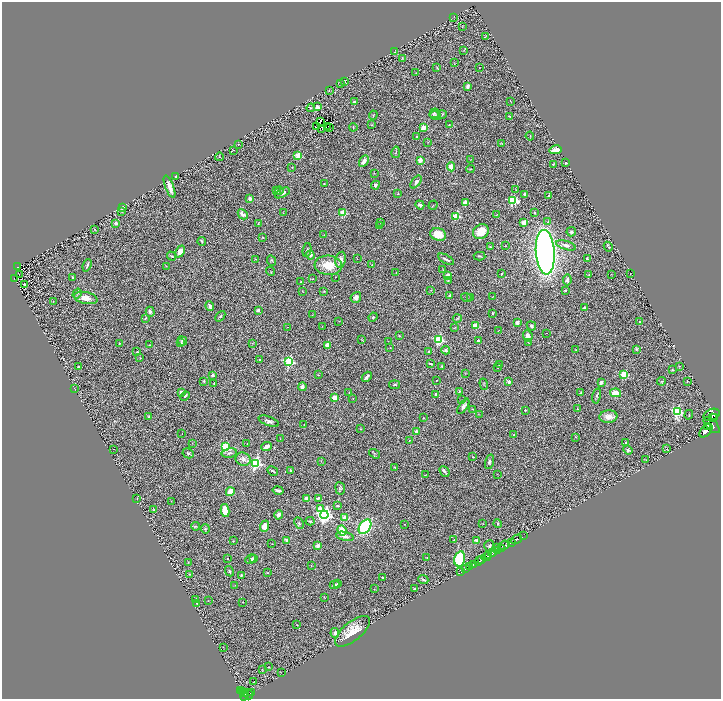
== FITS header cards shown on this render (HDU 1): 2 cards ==
NAXIS1  =                 1438
NAXIS2  =                 1393

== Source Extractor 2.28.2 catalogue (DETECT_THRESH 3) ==
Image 1438 x 1393 px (HDU 1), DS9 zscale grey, zoomed out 1/2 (1 PNG px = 2 x 2 image px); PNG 723 x 701 px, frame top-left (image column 2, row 1393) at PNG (2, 2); each listed source drawn as its Kron ellipse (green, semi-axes under 4 px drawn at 4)
Background 0.76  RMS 0.071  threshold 0.214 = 3 sigma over >= 5 px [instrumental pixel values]
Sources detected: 387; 39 cannot appear on this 1/2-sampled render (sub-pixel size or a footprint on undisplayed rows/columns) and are neither listed nor drawn; the other 348 listed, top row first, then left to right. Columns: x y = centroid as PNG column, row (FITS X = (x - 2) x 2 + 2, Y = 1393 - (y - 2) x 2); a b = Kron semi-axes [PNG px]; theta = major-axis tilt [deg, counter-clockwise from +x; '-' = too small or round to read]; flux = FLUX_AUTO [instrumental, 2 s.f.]
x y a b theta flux
453 17 2 2 - 3.9
462 26 2 1 - 5.9
485 37 2 1 - 3.8
464 50 4 2 - 6.3
395 52 3 2 - 4.7
402 58 4 2 - 8
454 63 3 2 - 5.9
437 68 4 2 - 8.4
479 68 2 1 - 5.3
416 73 2 1 - 3.8
345 82 3 2 - 8.5
341 84 4 3 - 14
467 86 4 2 - 51
329 90 2 2 - 4.6
510 101 3 1 - 5.2
355 102 4 3 - 20
317 107 4 3 - 52
311 108 4 2 - 10
435 113 5 5 - 20
373 115 5 1 - 6.2
442 115 4 2 - 9.5
435 116 6 3 -13 17
510 116 4 3 - 12
320 121 4 1 - 20
372 125 3 3 - 9
449 125 3 3 - 13
316 127 2 1 - 3.9
327 127 2 1 - 1.5
353 127 4 2 - 10
423 127 4 3 - 120
329 128 2 1 - 4.7
321 129 4 2 - 25
530 136 4 3 - 9.9
416 137 2 2 - 12
428 142 3 1 - 5.1
502 143 3 2 - 6.3
238 144 2 2 - 13
233 150 4 1 - 4.6
555 150 6 4 13 170
396 152 6 2 78 11
298 155 3 3 - 550
219 157 4 2 - 8.5
470 159 2 1 - 3.7
420 160 2 2 - 230
364 161 6 3 60 100
566 163 2 2 - 18
553 164 3 2 - 11
292 167 2 2 - 6.3
451 167 4 4 - 99
470 169 4 2 - 10
374 173 2 2 - 5.1
176 176 2 2 - 21
416 182 7 4 53 53
324 184 3 3 - 10
375 185 4 4 - 31
170 187 12 3 -69 98
516 190 3 2 - 6
276 191 3 3 - 16
279 191 4 4 - 19
282 193 8 4 29 67
398 193 4 2 - 8.7
525 195 4 3 - 39
549 196 2 2 - 55
250 199 4 3 - 55
513 201 4 3 - 1000
465 203 3 3 - 85
420 205 4 3 - 31
433 205 5 2 - 7.6
123 207 2 2 - 110
122 211 2 2 - 5.9
283 213 2 1 - 4.3
343 213 3 3 - 490
535 213 4 3 - 15
243 214 5 3 - 79
497 214 3 2 - 7.1
456 216 3 3 - 630
524 222 4 3 - 66
548 222 4 3 - 14
116 223 2 2 - 120
380 223 4 3 - 12
258 224 3 2 - 5.3
380 226 3 2 - 4.8
95 229 2 2 - 7.2
481 232 8 7 - 260
571 232 4 4 - 25
438 234 8 6 -18 230
324 235 3 2 - 6.2
263 237 3 2 - 9.6
202 241 4 3 - 17
566 245 10 4 -17 65
506 246 3 2 - 5.4
490 247 2 2 - 14
608 247 5 2 - 15
307 250 7 3 80 24
180 252 6 4 64 140
545 252 22 9 -86 9100
310 255 4 3 - 48
171 256 5 3 - 16
480 256 6 3 -3 17
256 259 3 2 - 4.5
357 259 2 1 - 3.7
446 259 9 3 -28 34
587 259 3 2 - 24
271 260 5 3 - 18
341 260 8 5 80 77
87 265 6 2 68 29
328 265 14 9 -5 280
372 265 2 1 - 6.3
166 266 3 2 - 5.2
17 267 4 1 - 10
443 270 3 2 - 6.8
271 271 5 2 - 9.3
396 273 3 2 - 6.4
19 274 2 1 - 3.7
501 274 3 2 - 12
611 274 2 1 - 3.5
630 274 2 1 - 5.7
448 275 3 2 - 120
589 275 2 2 - 8.3
73 277 3 2 - 16
335 277 2 1 - 4.3
14 278 3 2 - 110
312 279 3 2 - 7
567 280 5 4 - 52
448 281 4 3 - 10
301 282 3 2 - 8.8
24 285 3 3 - 26
431 290 3 2 - 7.4
565 290 2 2 - 41
303 291 3 2 - 8.1
324 291 4 2 - 7.8
77 294 5 4 - 27
450 296 4 3 - 37
493 296 2 1 - 4.1
356 297 6 5 - 51
466 297 6 2 -20 7.6
471 297 2 2 - 24
86 298 12 6 -11 120
53 301 3 1 - 5.4
210 306 5 3 - 36
585 308 3 2 - 18
258 310 2 2 - 93
150 312 5 3 - 55
492 313 2 2 - 16
312 315 3 1 - 3.9
220 316 6 3 48 21
373 317 4 4 - 15
146 318 4 2 - 10
457 318 4 2 - 14
339 321 3 2 - 4.8
639 322 2 2 - 17
517 323 4 3 - 54
322 326 2 1 - 4.7
475 326 3 2 - 350
531 326 5 3 - 27
288 327 2 1 - 3.6
455 328 4 2 - 7.4
499 330 3 2 - 5.5
546 333 2 1 - 3.6
399 336 4 2 - 12
528 336 6 4 -66 67
361 340 3 3 - 10
439 340 3 3 - 1600
478 340 2 2 - 56
182 341 5 3 - 25
388 341 2 1 - 3.9
528 342 2 2 - 5.9
120 343 3 2 - 7.8
181 343 3 2 - 33
252 343 3 2 - 7
149 345 3 2 - 4.7
327 345 2 2 - 200
390 348 2 1 - 4.1
636 349 4 3 - 17
446 350 4 3 - 28
575 350 4 2 - 8
429 351 3 3 - 14
137 352 2 2 - 56
140 358 3 2 - 5.5
259 359 2 2 - 17
289 361 3 3 - 1400
430 363 4 2 - 12
499 365 4 3 - 18
442 366 3 2 - 8
679 366 3 2 - 9.3
78 367 3 2 - 16
498 367 3 2 - 9.1
672 370 3 3 - 14
465 373 3 2 - 5.1
624 374 3 3 - 610
212 375 2 2 - 70
318 375 3 3 - 9.7
367 377 6 2 49 44
436 380 2 1 - 8.1
204 381 3 3 - 14
662 381 4 4 - 17
509 382 3 3 - 48
687 382 3 2 - 6.4
601 383 3 3 - 45
214 384 3 2 - 11
484 384 5 2 - 9.3
394 385 5 2 - 19
302 387 4 4 - 42
75 389 4 2 - 7.1
459 391 4 3 - 14
181 392 2 2 - 150
349 392 3 2 - 6.4
581 393 4 3 - 16
616 393 5 4 - 180
436 394 4 3 - 31
185 396 5 3 - 20
597 396 8 3 78 22
335 398 3 3 - 430
353 398 2 2 - 4.5
461 400 2 1 - 4.3
463 406 9 4 55 57
577 408 3 2 - 8.4
472 409 3 2 - 5.3
525 410 2 2 - 8.9
677 411 4 3 - 1900
479 415 3 2 - 6.2
689 415 5 2 - 10
711 415 8 5 23 2200
149 416 4 3 - 13
608 417 9 6 6 110
423 418 2 2 - 7.1
712 418 2 1 - 640
715 418 3 2 - 310
269 421 11 4 -20 53
304 424 2 1 - 3.8
712 425 10 5 -45 4100
708 426 2 2 - 420
361 429 3 3 - 9.2
416 431 2 2 - 120
706 431 8 5 47 3700
182 434 2 1 - 6
514 435 2 2 - 41
576 437 3 2 - 6.1
280 438 2 2 - 4
409 440 3 1 - 5.4
192 443 2 1 - 3.9
626 443 2 2 - 51
247 444 3 2 - 7.2
226 447 4 3 - 810
266 447 5 3 - 80
113 449 2 1 - 7.3
667 449 2 1 - 3.9
628 450 5 4 - 27
188 453 6 5 - 26
229 453 7 4 10 40
375 454 6 3 -34 15
473 457 2 1 - 6.8
243 459 8 6 -22 72
646 460 2 1 - 3.9
321 461 3 1 - 5.3
489 462 7 4 74 28
256 463 4 4 - 3000
394 467 3 2 - 9.6
273 471 6 2 -29 17
290 471 3 2 - 22
444 471 6 3 -50 34
497 474 2 1 - 3.6
425 475 2 1 - 4.8
340 488 6 5 - 25
278 490 5 2 - 39
230 492 4 3 - 230
137 498 2 1 - 3.9
307 498 4 3 - 85
318 498 4 3 - 20
171 501 2 1 - 3.8
338 506 4 2 - 13
320 509 3 3 - 200
154 510 2 2 - 48
225 510 7 3 -79 270
278 515 5 3 - 39
324 515 4 4 - 4600
345 518 2 2 - 270
310 521 4 2 - 18
299 523 6 4 -65 24
498 523 4 3 - 19
404 524 3 2 - 4.7
483 524 2 2 - 5.6
195 526 4 3 - 15
264 526 6 4 68 140
365 527 8 5 55 1500
205 529 4 4 - 20
342 530 5 3 - 250
345 536 9 4 -13 56
523 536 2 1 - 62
517 539 6 2 32 1200
287 540 4 3 - 67
454 540 4 3 - 10
233 541 3 2 - 5
477 541 2 2 - 230
511 542 3 2 - 1200
272 544 2 1 - 3.5
504 545 5 3 - 780
318 546 3 3 - 92
490 546 6 5 - 34
496 548 2 1 - 86
501 549 3 2 - 430
497 551 4 2 - 310
492 552 5 3 - 770
489 555 2 1 - 290
486 557 5 2 - 1400
253 558 4 3 - 36
427 558 2 2 - 8.4
227 559 2 2 - 12
251 559 6 4 23 34
460 559 7 5 76 720
481 559 3 2 - 410
479 561 5 2 - 610
188 562 3 3 - 8.9
311 565 2 2 - 7.8
473 565 2 2 - 180
470 567 2 1 - 150
465 569 3 1 - 43
229 571 5 3 - 27
461 572 2 1 - 31
267 573 3 2 - 5.7
189 574 3 2 - 8.3
241 575 4 3 - 17
382 577 2 2 - 9.3
423 580 5 3 - 18
337 584 3 2 - 19
235 585 3 2 - 6.4
335 585 5 3 - 29
374 589 2 1 - 3.8
415 589 2 2 - 16
325 598 2 2 - 6.1
196 599 3 2 - 16
208 601 2 1 - 3.3
242 602 2 2 - 4.6
197 603 3 2 - 9.8
297 625 3 2 - 5.8
352 631 21 9 39 280
335 633 5 4 - 35
223 647 2 1 - 3.9
268 667 2 1 - 8
262 669 2 2 - 5.6
281 673 2 2 - 3.6
253 682 2 1 - 10
241 691 4 2 - 43
243 692 4 2 - 200
245 692 3 1 - 190
251 693 3 2 - 110
248 694 5 3 - 140
244 696 4 2 - 630
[39 sub-pixel or undisplayed-footprint detections neither listed nor drawn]